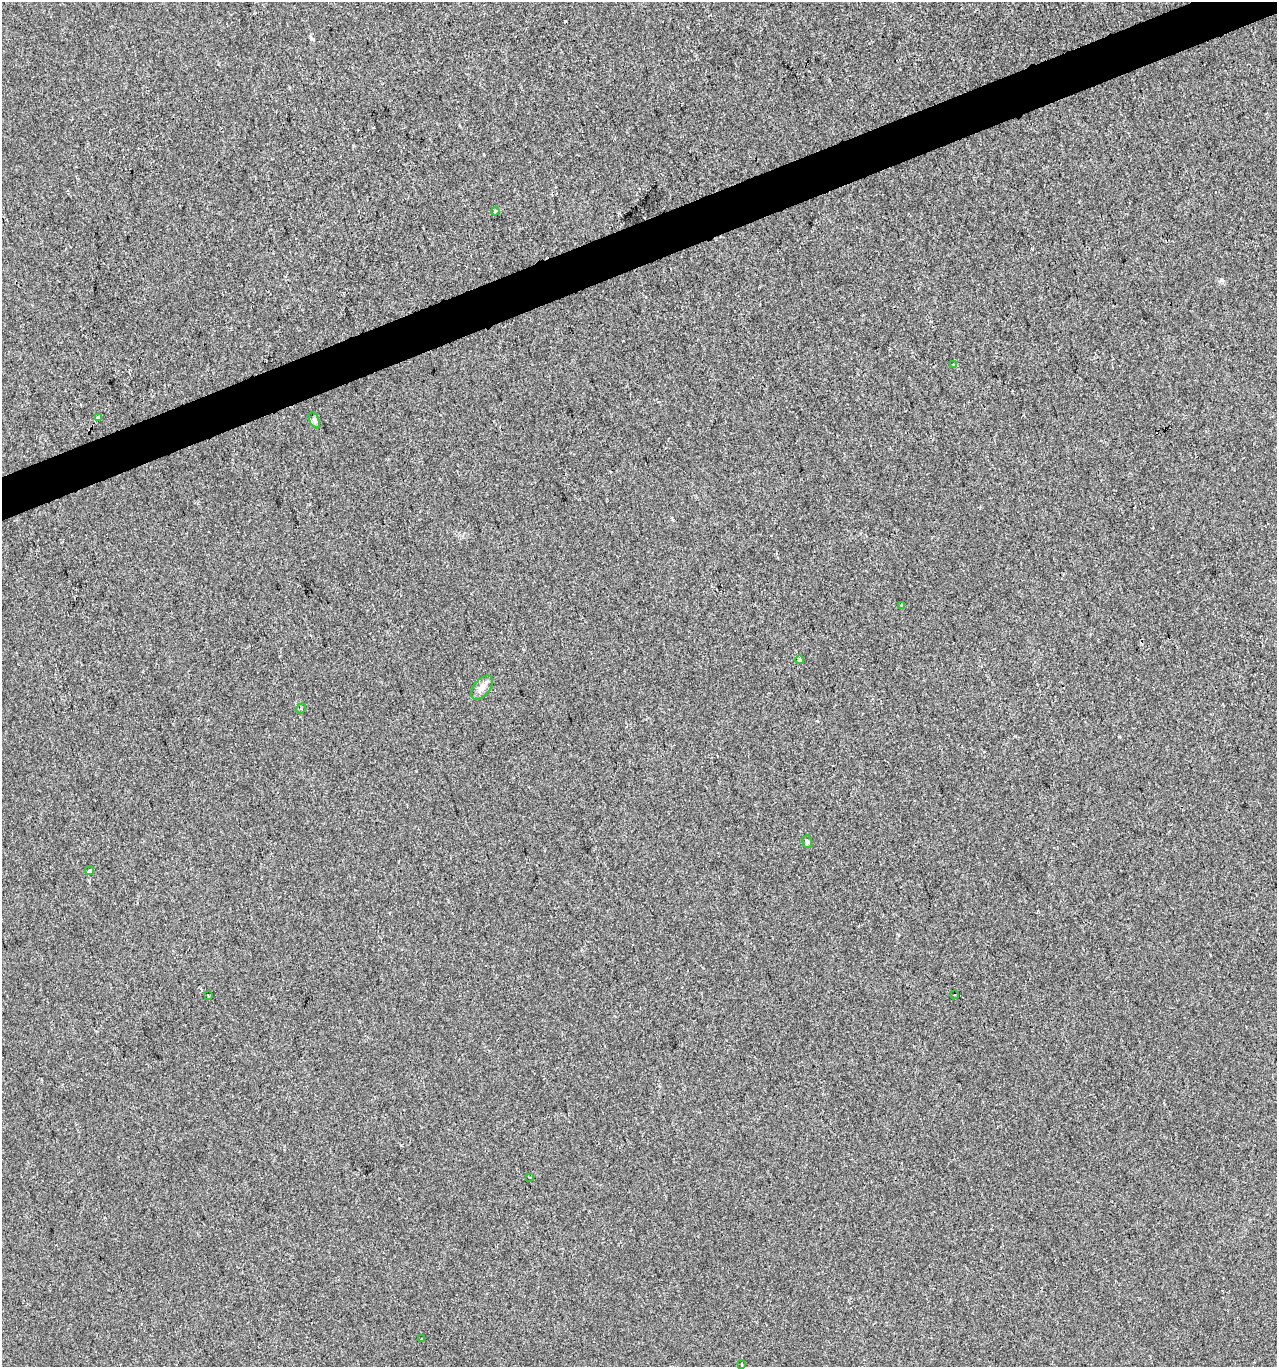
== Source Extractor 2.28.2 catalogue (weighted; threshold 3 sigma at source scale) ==
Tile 10 of 4 x 4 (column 2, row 3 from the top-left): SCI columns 1400-2674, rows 1366-2730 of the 5294 x 5460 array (HDU 1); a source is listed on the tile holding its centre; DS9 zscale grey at full resolution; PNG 1279 x 1369 px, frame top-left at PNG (2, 2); each listed source drawn as its Kron ellipse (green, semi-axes under 4 px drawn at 4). Shown black and unused: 3% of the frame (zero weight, under 2 of 3 exposures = <1% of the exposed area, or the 3 px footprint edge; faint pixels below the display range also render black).
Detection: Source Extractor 2.28.2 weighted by HDU 2 'WHT'; one run over the whole footprint, this tile lists its part. Background 9.07e-04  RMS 0.0047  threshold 0.0212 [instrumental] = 3 sigma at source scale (4.5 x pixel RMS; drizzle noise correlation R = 1.50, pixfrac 1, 0.0396/0.0396 arcsec/px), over >= 5 px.
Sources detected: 16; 1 cosmic-ray / hot-pixel residue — neither listed nor drawn; the other 15 listed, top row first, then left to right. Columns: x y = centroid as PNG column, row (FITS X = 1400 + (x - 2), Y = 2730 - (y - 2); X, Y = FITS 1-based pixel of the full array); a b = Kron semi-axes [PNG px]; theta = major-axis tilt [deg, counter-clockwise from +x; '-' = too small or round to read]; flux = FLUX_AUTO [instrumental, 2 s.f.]
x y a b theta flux
495 211 4 3 - 0.62
954 365 3 3 - 1.6
98 417 4 3 - 26
314 420 9 4 -65 1.1
901 605 3 2 - 1.2
799 660 4 3 - 3.2
482 688 14 8 52 3.3
301 708 5 3 - 0.5
807 842 6 5 - 0.83
89 871 4 4 - 1.2
955 994 3 3 - 0.95
208 996 3 2 - 0.56
529 1177 3 2 - 0.65
422 1339 3 2 - 0.44
742 1365 3 3 - 4.9
Unlisted compact peaks at least as high as the median listed source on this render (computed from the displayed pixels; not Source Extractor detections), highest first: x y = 565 21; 1222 280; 312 39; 401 1145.